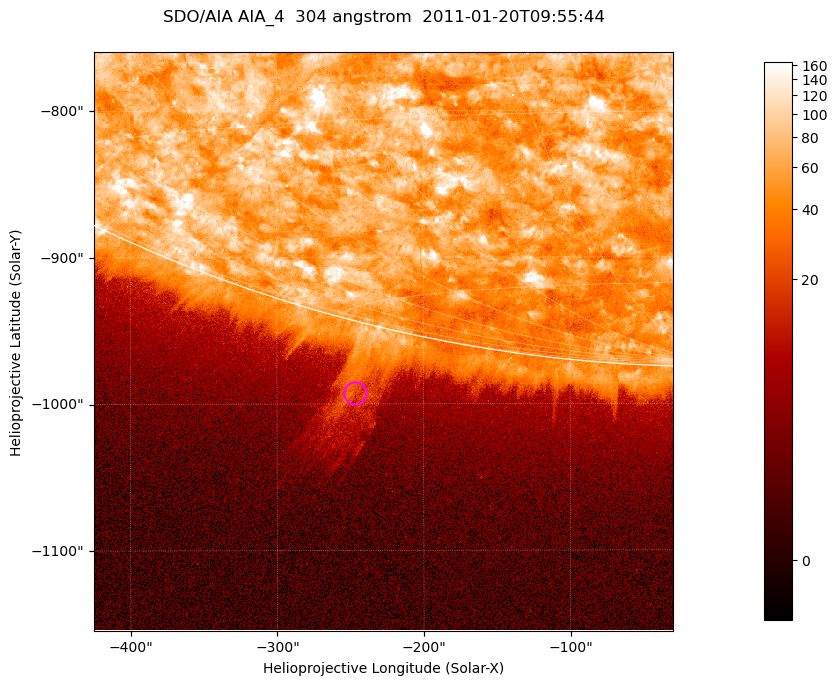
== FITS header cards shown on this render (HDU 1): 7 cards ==
TELESCOP= 'SDO/AIA '           / For AIA: SDO/AIA
INSTRUME= 'AIA_4   '           / For AIA: AIA_ATA1, AIA_ATA2, AIA_ATA3 or AIA_AT
WAVELNTH=                  304 / [angstrom] Wavelength
WAVEUNIT= 'angstrom'           / Wavelength unit: angstrom
DATE-OBS= '2011-01-20T09:55:44.123' / [ISO] Date when observation started; ISO 8
CTYPE1  = 'HPLN-TAN'           / CTYPE1; Typically HPLN
CTYPE2  = 'HPLT-TAN'           / CTYPE2; Typically HPLT

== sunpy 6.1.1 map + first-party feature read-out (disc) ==
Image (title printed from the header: SDO/AIA AIA_4  304 angstrom  2011-01-20T09:55:44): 658 x 658 px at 0.6 arcsec/px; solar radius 975 arcsec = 1625 px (partial field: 2.4% of the solar disc is inside the frame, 46% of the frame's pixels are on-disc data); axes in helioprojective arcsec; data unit not stated in the header (colour bar unlabelled)
Orientation: roll -0.132 deg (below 1 deg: not rotated)
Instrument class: DISC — disc imager (sunpy class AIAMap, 304 A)
Bright regions (active regions / flare kernels): reference = the on-disc median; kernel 5 px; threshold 5 sigma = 112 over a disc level ~61.3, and >= 1.15x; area >= 432 px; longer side >= 8 px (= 4.8 arcsec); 0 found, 0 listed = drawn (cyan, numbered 1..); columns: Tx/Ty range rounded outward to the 2 arcsec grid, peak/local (2 s.f.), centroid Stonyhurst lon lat
Off-limb structures (1.02-1.3 R_sun): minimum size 216 px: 3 found; the strongest spans PA ~165..170 deg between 1.02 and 1.11 R_sun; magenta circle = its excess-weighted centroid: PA ~165 deg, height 1.05 R_sun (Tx ~-246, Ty ~-992 arcsec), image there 3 x the reference